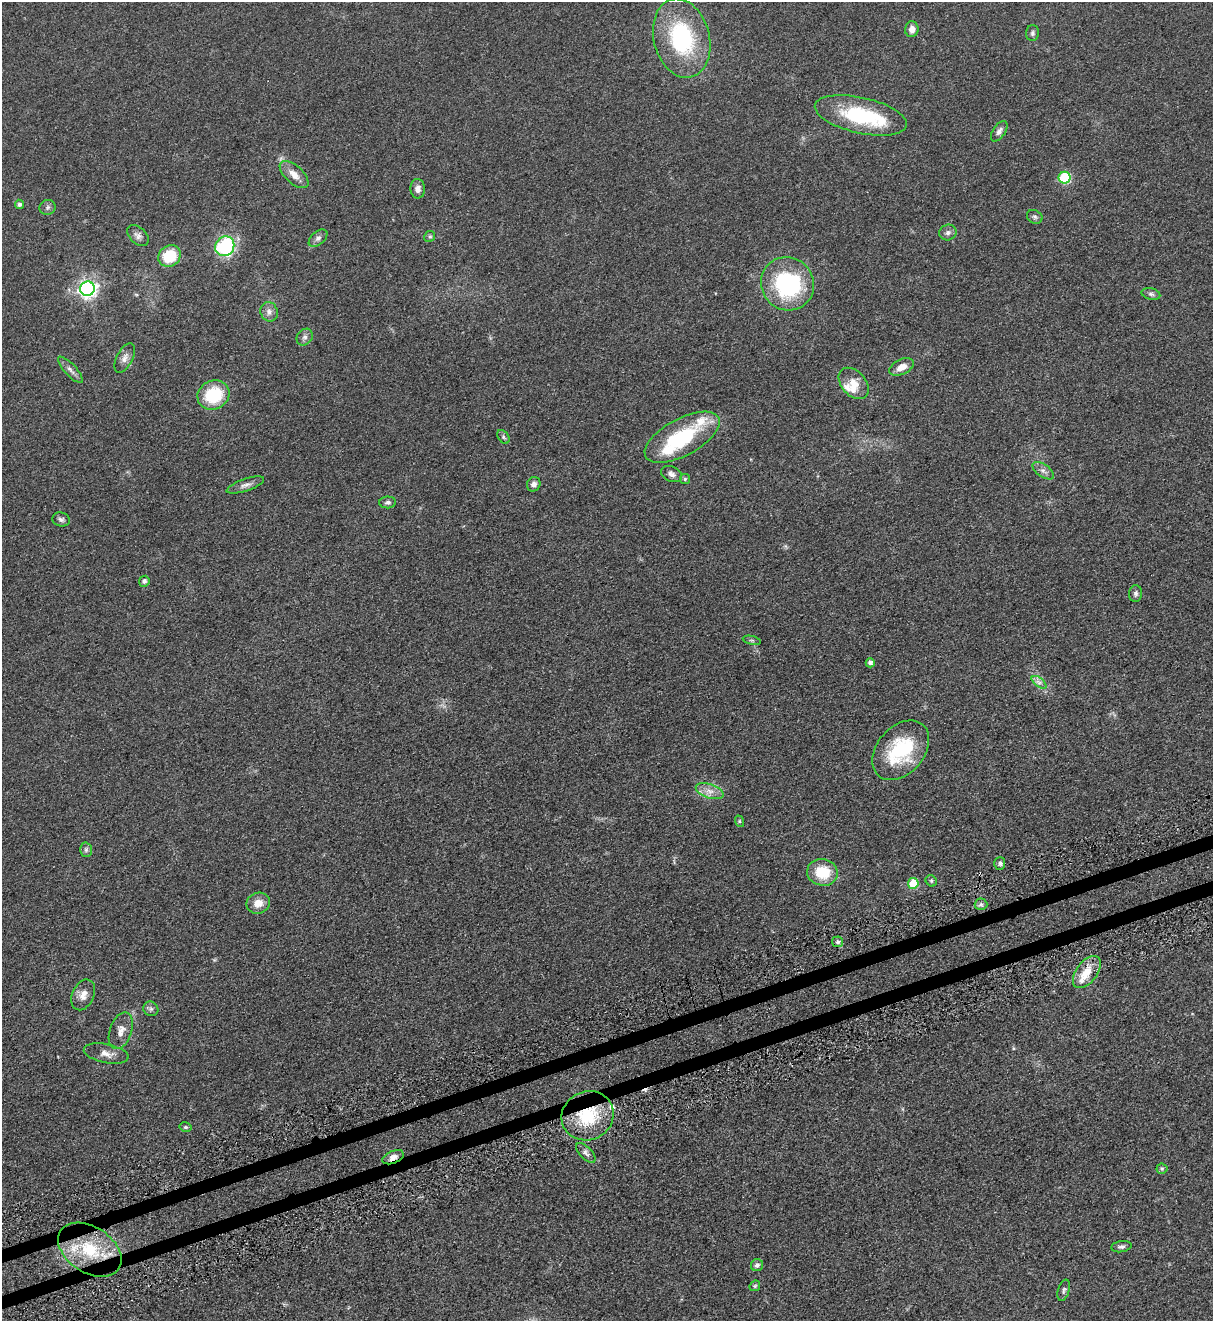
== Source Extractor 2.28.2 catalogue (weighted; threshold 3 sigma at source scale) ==
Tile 7 of 4 x 4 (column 3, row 2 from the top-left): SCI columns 2736-3946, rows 2692-4010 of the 5347 x 5383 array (HDU 1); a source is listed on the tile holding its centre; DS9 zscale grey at full resolution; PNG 1215 x 1323 px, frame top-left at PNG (2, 2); each listed source drawn as its Kron ellipse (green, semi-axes under 4 px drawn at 4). Shown black and unused: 2% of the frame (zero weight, under 3 of 5 exposures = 4% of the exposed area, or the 3 px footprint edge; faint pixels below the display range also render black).
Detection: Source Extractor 2.28.2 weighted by HDU 2 'WHT'; one run over the whole footprint, this tile lists its part. Background 0.0758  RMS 0.0069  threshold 0.0309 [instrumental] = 3 sigma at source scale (4.5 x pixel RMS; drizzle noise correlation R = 1.50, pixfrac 1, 0.05/0.05 arcsec/px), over >= 5 px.
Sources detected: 75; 1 cosmic-ray / hot-pixel residue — neither listed nor drawn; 7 inside a brighter listed object's ellipse — not listed separately; the other 67 listed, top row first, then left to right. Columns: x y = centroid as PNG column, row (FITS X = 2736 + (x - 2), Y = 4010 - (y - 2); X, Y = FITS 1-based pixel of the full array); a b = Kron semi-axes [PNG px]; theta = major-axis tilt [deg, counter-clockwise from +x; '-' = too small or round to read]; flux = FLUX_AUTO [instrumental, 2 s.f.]
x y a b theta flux
912 29 8 6 82 4.2
1032 33 8 6 88 1.7
682 38 40 28 -76 68
861 115 47 18 -13 49
999 131 12 6 56 2.6
294 174 17 9 -42 6.7
1065 178 6 6 - 45
418 189 9 7 -86 3.5
19 204 4 4 - 1.4
47 207 8 7 - 1.8
1035 217 8 6 -31 1.5
948 232 8 8 - 2.1
138 236 12 8 -42 3
430 236 6 5 - 1.1
318 238 11 6 40 2.6
225 246 10 9 - 58
170 256 12 10 39 22
788 284 27 26 - 73
87 289 7 7 - 260
1151 294 9 5 -15 1.8
269 312 10 8 -68 3.6
305 337 9 7 49 2.2
125 358 16 8 63 3.9
902 367 13 7 25 6
70 370 17 6 -47 3
854 383 18 12 -48 8.2
213 395 16 14 27 29
503 437 7 5 -52 1.4
682 437 41 18 28 50
1043 471 12 6 -35 2.7
671 474 11 7 -25 2.8
685 479 5 5 - 0.97
534 484 7 6 - 2.8
245 485 19 6 18 3.4
388 502 8 6 2 1.7
61 519 9 7 -15 1.9
144 581 6 5 - 1.4
1136 594 8 6 86 1.9
752 640 9 3 -13 1.1
870 663 4 4 - 2.4
1039 682 8 4 -37 2.1
901 750 34 23 49 43
710 791 14 7 -18 5.1
739 821 6 3 -72 0.81
86 850 7 6 - 1.7
1000 863 6 5 - 1.6
822 872 15 13 -12 19
931 881 6 5 - 1.1
913 883 5 5 - 24
258 903 12 10 19 6.9
981 904 6 6 - 1.6
838 942 5 5 - 1.7
1087 972 18 10 54 11
83 995 16 10 66 5.7
151 1009 8 7 - 1.9
121 1031 19 11 71 6
106 1054 23 9 -11 5.8
588 1116 26 24 26 33
185 1127 6 4 -14 1
586 1153 12 6 -46 2.6
393 1157 11 6 22 3.5
1162 1169 5 5 - 0.97
1121 1247 10 5 9 1.9
90 1250 35 23 -33 31
757 1265 6 6 - 2
755 1286 6 5 - 0.96
1064 1290 11 5 73 1.6
Overlapping masked pixels (flux is a lower limit): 3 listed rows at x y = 588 1116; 393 1157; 90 1250